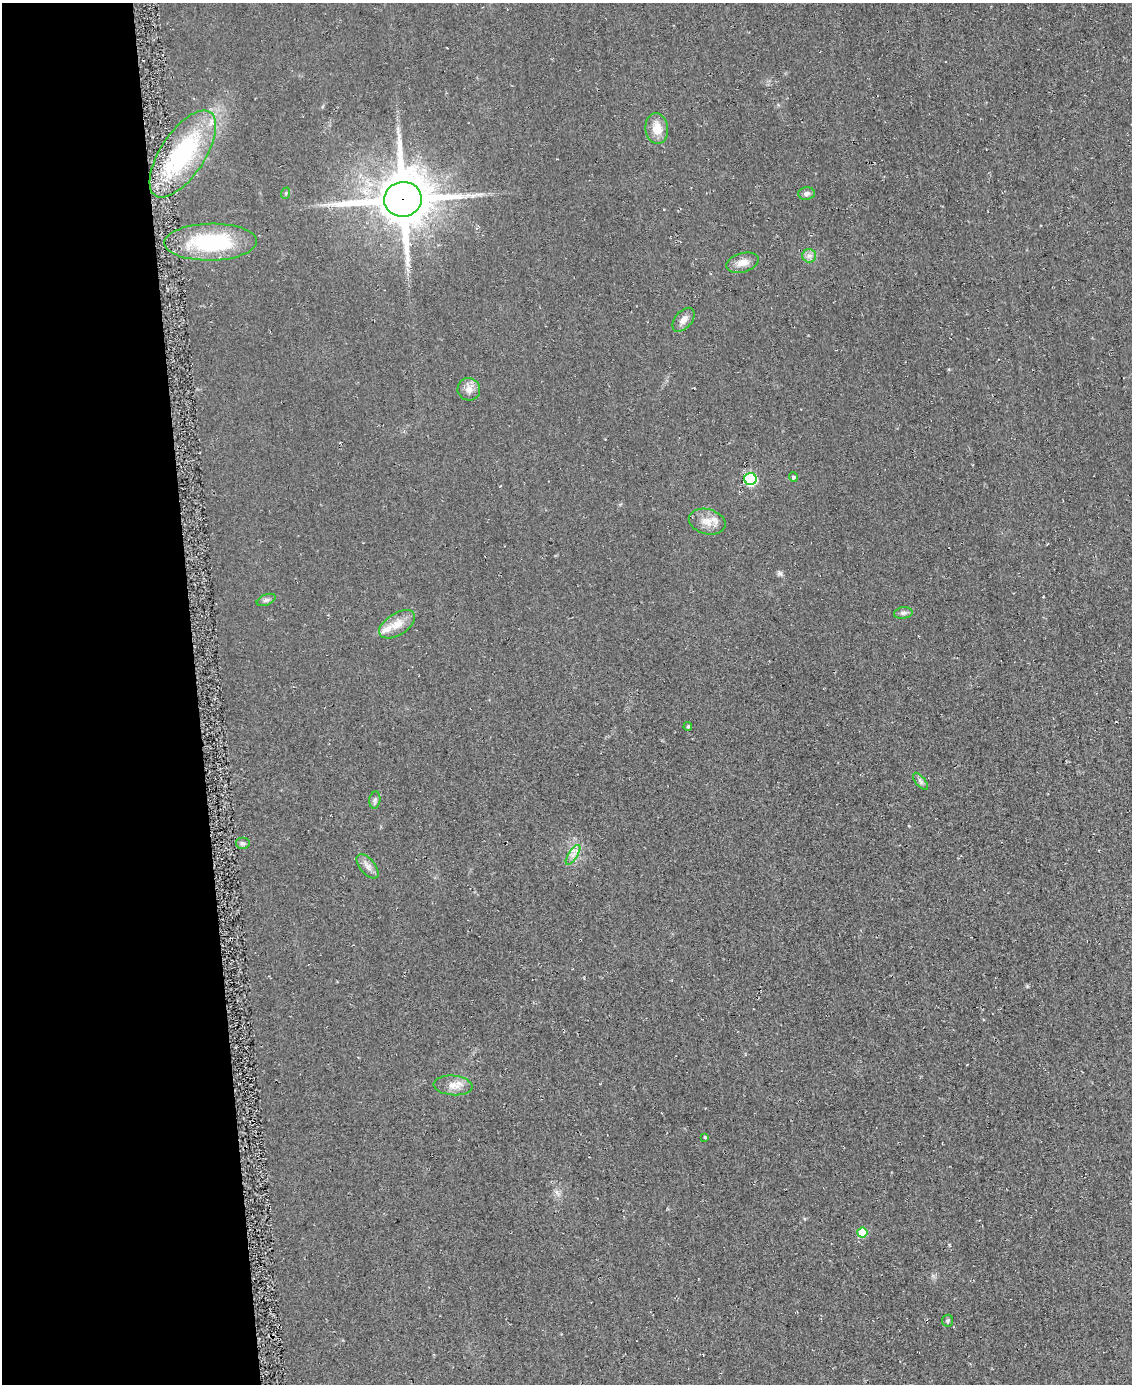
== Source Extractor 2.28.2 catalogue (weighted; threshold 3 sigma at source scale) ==
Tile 5 of 4 x 3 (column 1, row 2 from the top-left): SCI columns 11-1140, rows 1555-2936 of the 4561 x 4553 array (HDU 1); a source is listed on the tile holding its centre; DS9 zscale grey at full resolution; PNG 1134 x 1386 px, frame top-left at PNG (2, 3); each listed source drawn as its Kron ellipse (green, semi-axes under 4 px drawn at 4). Shown black and unused: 17% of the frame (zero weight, under 2 of 3 exposures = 3% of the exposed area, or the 3 px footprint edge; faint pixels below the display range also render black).
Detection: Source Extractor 2.28.2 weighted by HDU 2 'WHT'; one run over the whole footprint, this tile lists its part. Background 0.0474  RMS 0.013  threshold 0.0589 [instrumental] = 3 sigma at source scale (4.5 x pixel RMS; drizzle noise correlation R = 1.50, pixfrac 1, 0.05/0.05 arcsec/px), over >= 5 px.
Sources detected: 27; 1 inside a brighter listed object's ellipse — not listed separately; the other 26 listed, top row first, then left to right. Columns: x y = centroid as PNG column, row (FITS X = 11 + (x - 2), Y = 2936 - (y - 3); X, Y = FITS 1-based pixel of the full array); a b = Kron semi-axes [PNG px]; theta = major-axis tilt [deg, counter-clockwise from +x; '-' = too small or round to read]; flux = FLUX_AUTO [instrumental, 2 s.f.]
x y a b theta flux
657 129 15 11 -83 19
183 154 50 22 57 160
286 193 6 3 71 1.4
806 193 8 6 4 4.5
403 199 19 17 9 7300
211 242 46 18 1 110
809 256 7 6 - 4.6
743 263 16 9 16 12
683 320 14 8 50 9
469 389 11 11 - 9.4
793 477 4 4 - 2.6
750 479 6 6 - 150
707 522 19 12 -15 16
266 600 10 5 22 3.6
903 613 9 5 9 3.7
397 624 20 11 32 17
688 727 4 3 - 1.7
921 781 10 5 -51 3.4
375 800 8 5 82 3.3
242 843 7 6 - 2.8
573 855 11 4 56 5.7
367 866 14 7 -50 7.5
453 1085 19 10 -5 13
705 1137 4 3 - 1.5
862 1232 5 5 - 44
948 1321 6 5 - 2.3
Overlapping masked pixels (flux is a lower limit): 1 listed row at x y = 403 199
Unlisted compact peaks at least as high as the median listed source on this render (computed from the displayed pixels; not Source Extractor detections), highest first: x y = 780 573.